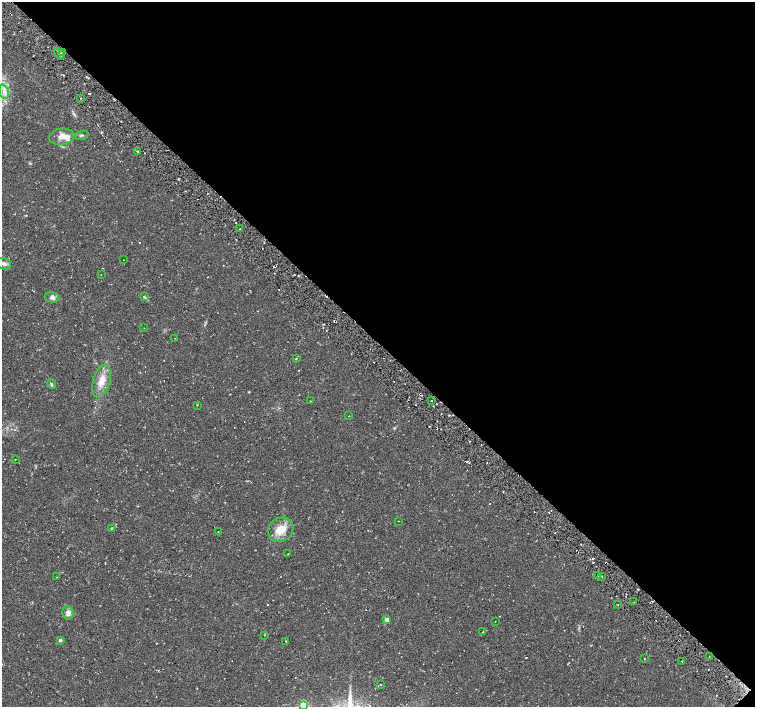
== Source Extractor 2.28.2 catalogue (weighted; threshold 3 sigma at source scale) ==
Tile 8 of 4 x 4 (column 4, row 2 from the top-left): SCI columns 4563-6068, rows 3015-4423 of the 6070 x 6056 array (HDU 1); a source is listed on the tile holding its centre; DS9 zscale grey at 2 x 2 block average (1 PNG px = mean of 2 x 2 image px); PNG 757 x 709 px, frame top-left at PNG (2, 2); each listed source drawn as its Kron ellipse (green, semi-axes under 4 px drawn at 4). Shown black and unused: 48% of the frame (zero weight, under 2 of 3 exposures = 2% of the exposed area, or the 3 px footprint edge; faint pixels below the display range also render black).
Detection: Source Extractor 2.28.2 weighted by HDU 2 'WHT'; one run over the whole footprint, this tile lists its part. Background 0.11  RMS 0.0079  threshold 0.0356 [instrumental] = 3 sigma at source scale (4.5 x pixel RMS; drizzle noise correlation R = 1.50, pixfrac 1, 0.0396/0.0396 arcsec/px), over >= 5 px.
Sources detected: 47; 1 cosmic-ray / hot-pixel residue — neither listed nor drawn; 1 inside a brighter listed object's ellipse — not listed separately; the other 45 listed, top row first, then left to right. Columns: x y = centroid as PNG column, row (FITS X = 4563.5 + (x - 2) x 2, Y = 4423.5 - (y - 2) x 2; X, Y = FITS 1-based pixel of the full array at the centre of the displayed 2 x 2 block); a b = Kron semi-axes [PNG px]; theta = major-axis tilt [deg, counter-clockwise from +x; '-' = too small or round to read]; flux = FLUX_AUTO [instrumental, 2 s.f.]
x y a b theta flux
62 52 2 2 - 1.3
59 54 6 3 -53 3.9
4 92 8 4 -71 9.1
81 98 2 2 - 1.1
81 135 7 2 16 2.3
62 137 13 8 6 14
137 151 2 2 - 4.1
240 229 2 2 - 1.2
124 260 2 2 - 0.71
4 264 7 5 -16 6.2
101 275 2 2 - 0.55
52 297 8 5 -9 6
144 297 3 2 - 1.6
144 328 2 2 - 0.65
175 338 2 2 - 1
296 358 2 2 - 5.1
102 381 16 8 74 24
51 384 5 3 - 2.6
431 400 2 2 - 1.1
310 401 2 2 - 0.96
197 405 2 2 - 0.71
349 416 2 2 - 1.2
15 459 2 2 - 0.77
398 521 2 2 - 1.7
111 528 3 2 - 1.6
281 530 13 11 38 28
218 532 2 2 - 1.3
288 554 2 2 - 1.2
598 575 2 2 - 0.86
602 576 2 2 - 0.96
57 577 2 2 - 0.51
634 602 2 2 - 0.86
617 605 2 2 - 1.2
68 613 7 5 -81 8.2
387 620 3 3 - 14
495 621 2 2 - 0.71
483 632 2 2 - 4.5
264 635 2 2 - 0.86
60 640 3 3 - 3.7
286 641 2 2 - 1.1
709 656 2 2 - 1.1
644 659 2 2 - 1.9
682 661 2 2 - 1.1
381 685 2 2 - 2.3
303 706 3 3 - 150
Isophote crosses this tile's border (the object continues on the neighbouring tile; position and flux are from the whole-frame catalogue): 1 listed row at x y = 303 706
Diffuse or blended objects may show on this block-average render without a row.